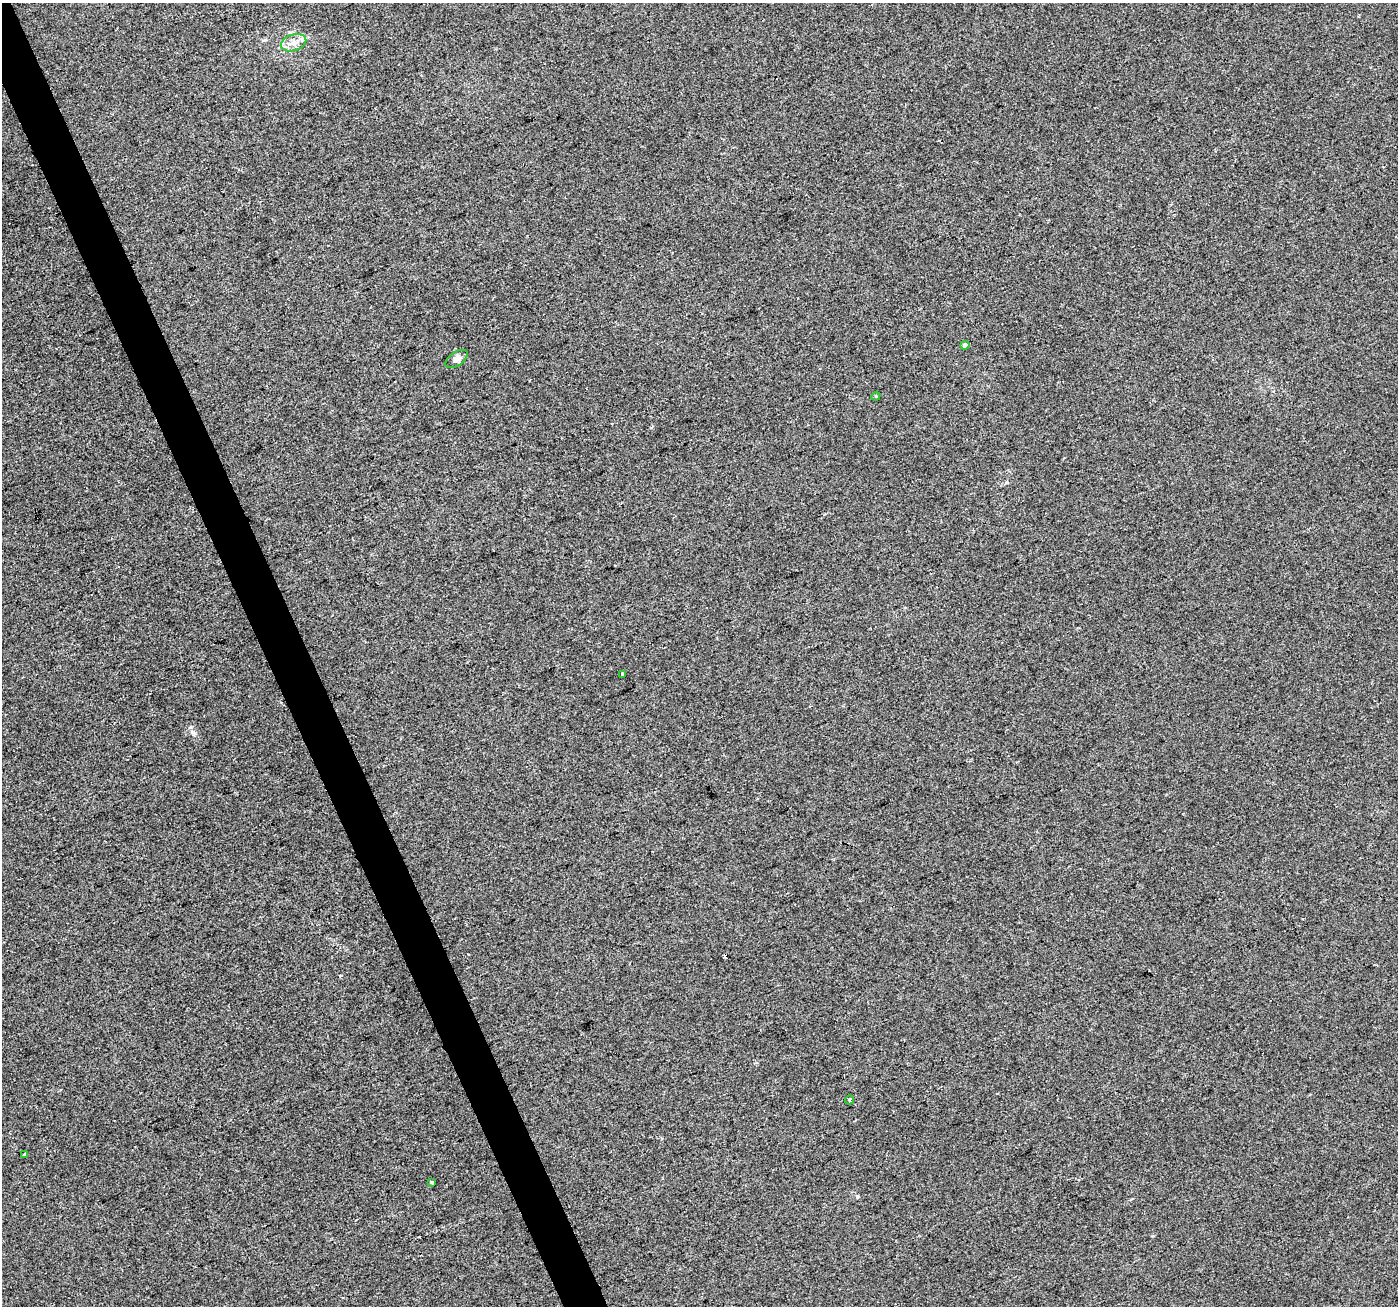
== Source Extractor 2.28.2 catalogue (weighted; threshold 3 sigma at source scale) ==
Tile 11 of 4 x 4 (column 3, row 3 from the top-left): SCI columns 2793-4188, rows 1443-2746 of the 5583 x 5434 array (HDU 1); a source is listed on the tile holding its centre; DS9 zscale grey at full resolution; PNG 1400 x 1308 px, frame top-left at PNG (2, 3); each listed source drawn as its Kron ellipse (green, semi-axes under 4 px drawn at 4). Shown black and unused: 3% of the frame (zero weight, under 2 of 3 exposures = <1% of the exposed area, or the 3 px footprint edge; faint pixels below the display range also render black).
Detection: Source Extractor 2.28.2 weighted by HDU 2 'WHT'; one run over the whole footprint, this tile lists its part. Background 0.014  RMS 0.0079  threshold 0.0356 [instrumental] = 3 sigma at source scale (4.5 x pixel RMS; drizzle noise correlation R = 1.50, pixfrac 1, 0.0396/0.0396 arcsec/px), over >= 5 px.
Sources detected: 10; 1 cosmic-ray / hot-pixel residue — neither listed nor drawn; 1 inside a brighter listed object's ellipse — not listed separately; the other 8 listed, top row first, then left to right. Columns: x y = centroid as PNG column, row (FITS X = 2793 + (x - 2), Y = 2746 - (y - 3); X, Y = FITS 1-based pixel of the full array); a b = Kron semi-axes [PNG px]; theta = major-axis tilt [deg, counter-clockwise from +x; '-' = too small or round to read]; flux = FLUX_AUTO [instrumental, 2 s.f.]
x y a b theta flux
294 43 13 8 16 6
965 345 4 4 - 2.7
457 359 12 7 35 3.7
876 396 4 3 - 0.76
623 674 3 3 - 3.2
849 1100 5 3 - 1.6
25 1154 4 3 - 6.4
432 1182 4 3 - 3.8